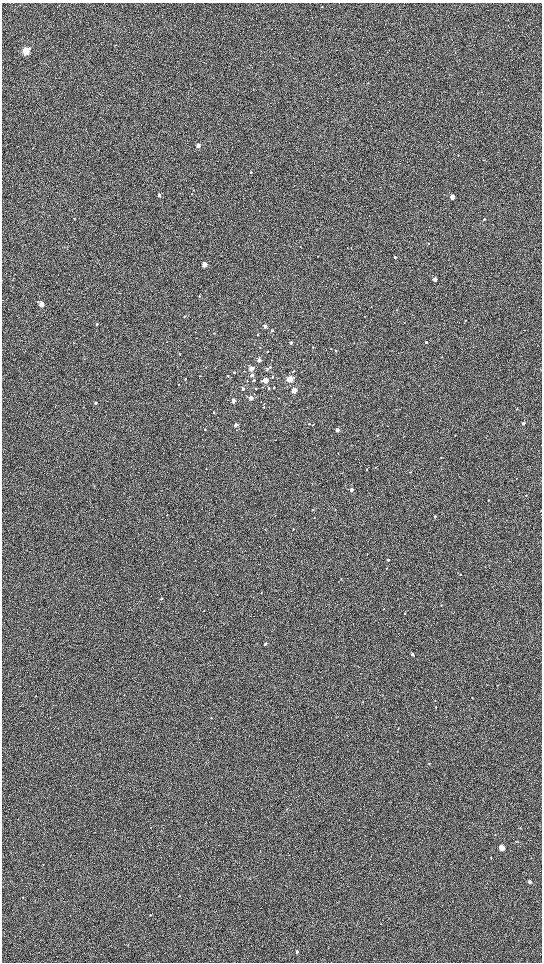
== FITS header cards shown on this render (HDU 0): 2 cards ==
NAXIS1  =                 1080 / length of data axis 1
NAXIS2  =                 1920 / length of data axis 2

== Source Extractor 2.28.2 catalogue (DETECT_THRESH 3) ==
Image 1080 x 1920 px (HDU 0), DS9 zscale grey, zoomed out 1/2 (1 PNG px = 2 x 2 image px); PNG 544 x 964 px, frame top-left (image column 1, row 1919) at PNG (2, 3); no overlay
Background 603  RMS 57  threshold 172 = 3 sigma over >= 5 px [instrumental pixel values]
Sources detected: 113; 1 cannot appear on this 1/2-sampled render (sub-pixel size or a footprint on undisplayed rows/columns) and is not listed; the other 112 listed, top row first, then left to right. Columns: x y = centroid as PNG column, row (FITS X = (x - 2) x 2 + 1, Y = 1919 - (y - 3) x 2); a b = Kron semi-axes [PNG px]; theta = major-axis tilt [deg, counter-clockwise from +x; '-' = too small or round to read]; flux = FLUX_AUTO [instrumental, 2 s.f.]
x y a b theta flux
26 51 4 3 - 960000
368 83 3 2 - 5000
198 145 3 3 - 96000
458 155 2 2 - 4600
251 172 2 2 - 8600
159 195 3 3 - 18000
452 197 3 2 - 200000
74 218 3 2 - 5400
484 219 2 2 - 13000
429 243 3 2 - 5500
300 247 2 2 - 4300
351 247 3 2 - 3900
317 256 2 2 - 4300
395 257 3 3 - 26000
205 265 3 3 - 230000
435 279 3 2 - 120000
199 296 3 3 - 10000
41 304 4 3 - 230000
371 306 2 2 - 4200
397 310 3 2 - 3900
185 316 3 2 - 6500
465 320 2 2 - 5900
97 324 3 3 - 13000
265 326 3 2 - 73000
272 330 3 2 - 12000
525 330 2 2 - 4500
214 333 3 2 - 5700
257 335 2 2 - 15000
426 342 2 2 - 31000
291 343 3 2 - 34000
313 347 3 2 - 7200
267 351 2 2 - 6800
336 351 2 2 - 11000
179 354 3 2 - 7800
259 360 3 3 - 38000
270 367 3 2 - 14000
251 369 3 3 - 210000
267 369 3 2 - 15000
293 371 3 2 - 11000
234 373 2 2 - 11000
252 375 3 3 - 55000
228 376 2 2 - 11000
272 377 3 3 - 13000
185 379 3 2 - 8700
290 379 3 3 - 490000
253 380 3 2 - 24000
247 381 3 2 - 5600
266 381 3 3 - 300000
178 385 3 2 - 8100
274 387 3 2 - 16000
268 388 3 2 - 14000
243 389 3 2 - 40000
255 389 2 2 - 7900
294 390 3 3 - 210000
251 398 3 3 - 140000
278 398 2 2 - 4100
233 400 3 2 - 84000
96 403 3 3 - 17000
517 409 2 2 - 9200
213 412 3 2 - 12000
523 423 2 2 - 43000
309 424 2 2 - 9200
235 425 3 3 - 57000
313 425 3 2 - 8900
205 429 2 2 - 11000
337 430 3 2 - 76000
377 435 3 2 - 4600
455 435 3 2 - 5000
441 457 2 2 - 3500
375 467 3 2 - 7200
206 469 2 2 - 3900
366 470 2 2 - 6500
410 472 2 2 - 4500
351 490 3 2 - 120000
526 495 2 2 - 9700
488 500 2 2 - 6000
313 510 3 2 - 16000
435 516 2 2 - 28000
314 518 2 2 - 4600
293 529 2 2 - 8500
388 560 2 2 - 32000
387 568 2 2 - 6300
460 575 2 2 - 8000
341 579 3 3 - 5800
261 593 2 2 - 3600
161 598 3 2 - 15000
384 609 2 2 - 5400
204 611 2 1 - 3200
405 613 2 2 - 8500
265 644 2 2 - 33000
412 654 2 2 - 50000
497 685 2 2 - 6400
36 696 2 2 - 8300
472 698 3 2 - 5200
435 700 2 2 - 4100
362 702 2 2 - 5300
436 707 2 2 - 10000
50 718 2 2 - 3400
211 718 2 2 - 6300
429 763 2 2 - 5700
287 809 3 2 - 6200
151 827 2 2 - 3300
502 848 4 3 - 410000
260 851 2 2 - 4000
491 858 3 2 - 5500
43 865 2 2 - 4300
249 878 2 2 - 3800
529 882 4 3 - 27000
179 896 2 2 - 3800
23 897 2 2 - 5100
150 915 3 2 - 5500
297 952 3 3 - 18000
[1 sub-pixel or undisplayed-footprint detection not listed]